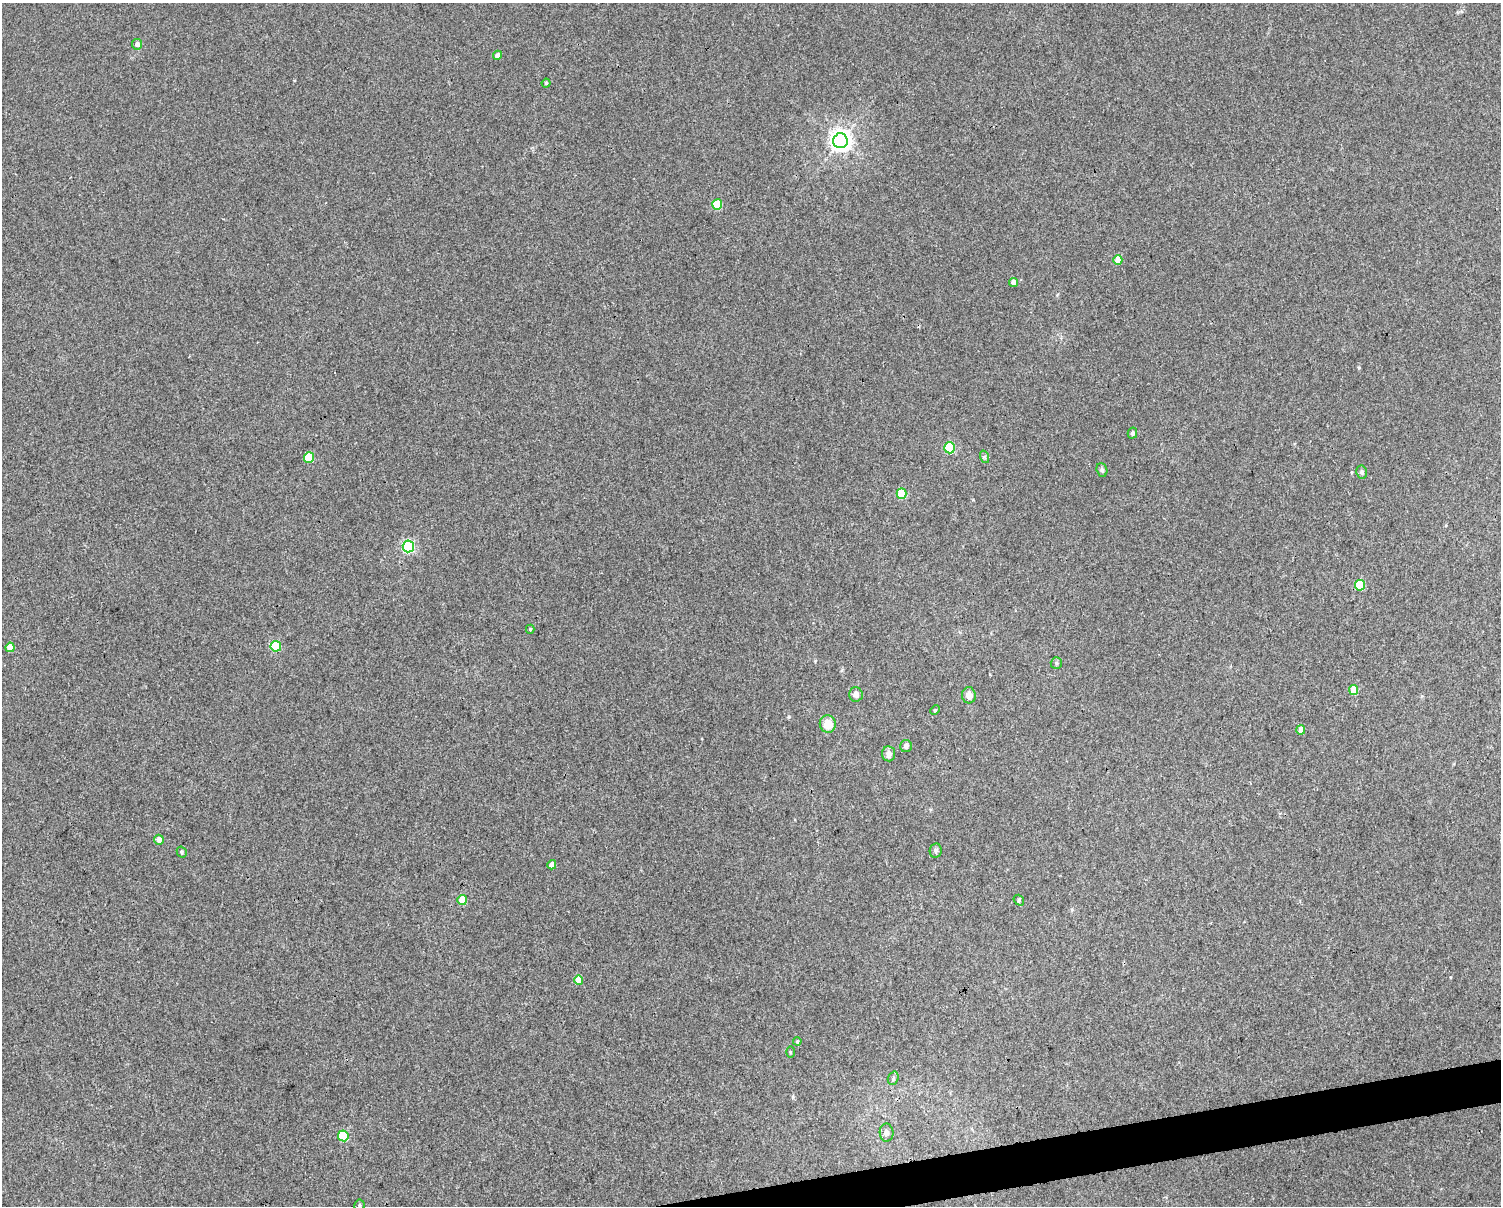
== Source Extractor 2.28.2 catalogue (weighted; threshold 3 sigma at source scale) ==
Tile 5 of 3 x 4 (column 2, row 2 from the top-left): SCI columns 1524-3022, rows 2411-3614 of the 4589 x 4819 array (HDU 1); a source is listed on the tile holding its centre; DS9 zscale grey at full resolution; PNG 1503 x 1208 px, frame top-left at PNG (2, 3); each listed source drawn as its Kron ellipse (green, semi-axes under 4 px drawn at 4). Shown black and unused: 2% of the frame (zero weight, under 3 of 4 exposures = <1% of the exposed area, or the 3 px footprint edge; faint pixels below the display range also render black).
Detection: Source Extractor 2.28.2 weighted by HDU 2 'WHT'; one run over the whole footprint, this tile lists its part. Background 0.00531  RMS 0.0044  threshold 0.0198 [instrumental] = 3 sigma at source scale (4.5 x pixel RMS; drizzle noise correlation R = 1.50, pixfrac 1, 0.0396/0.0396 arcsec/px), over >= 5 px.
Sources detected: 41; all 41 listed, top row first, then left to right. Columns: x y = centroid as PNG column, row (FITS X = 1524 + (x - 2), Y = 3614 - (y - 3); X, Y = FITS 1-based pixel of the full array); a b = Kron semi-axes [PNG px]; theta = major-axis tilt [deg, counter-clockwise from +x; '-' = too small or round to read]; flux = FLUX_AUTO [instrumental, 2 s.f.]
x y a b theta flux
137 44 5 5 - 1.9
498 55 4 4 - 1.9
546 83 4 4 - 0.66
840 141 7 7 - 320
717 204 5 5 - 16
1118 260 5 4 - 6.4
1013 282 4 4 - 2.6
1132 433 5 5 - 1.3
950 448 5 5 - 27
309 457 5 5 - 18
985 457 6 4 -72 0.8
1102 470 7 5 -72 1.1
1362 472 6 5 - 1.2
902 494 5 5 - 17
408 546 6 5 - 54
1360 585 5 5 - 17
530 629 4 4 - 0.61
276 646 5 5 - 21
10 647 5 4 - 6.5
1056 663 6 5 - 0.75
1354 690 5 4 - 6.7
856 694 7 6 - 2.1
969 695 8 7 - 3.3
935 710 5 3 - 0.44
828 724 8 8 - 6.4
1301 730 5 4 - 3.4
906 746 6 6 - 1.4
888 754 7 6 - 2.3
159 840 5 4 - 3.3
936 851 7 6 - 1.1
182 852 6 4 -60 0.72
552 865 5 4 - 2.6
462 900 5 5 - 11
1019 900 5 5 - 0.69
579 980 4 4 - 6.6
797 1041 4 4 - 0.44
790 1052 6 4 -90 0.53
893 1078 7 5 71 0.78
887 1133 9 7 -88 1.8
343 1136 5 5 - 21
359 1205 6 5 - 0.72
Isophote crosses this tile's border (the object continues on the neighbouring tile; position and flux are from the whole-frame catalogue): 1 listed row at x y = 359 1205
Unlisted compact peaks at least as high as the median listed source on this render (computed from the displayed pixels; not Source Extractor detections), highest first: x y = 789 717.